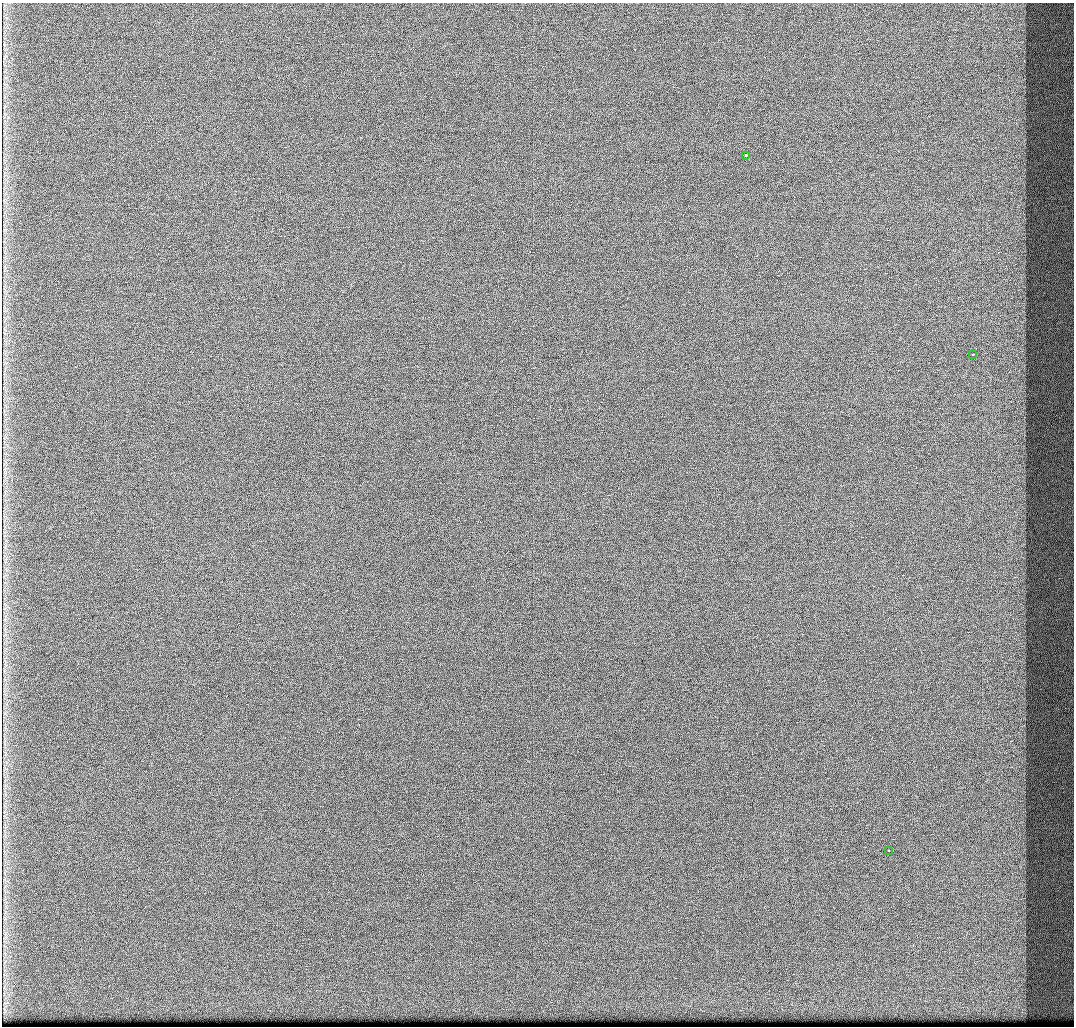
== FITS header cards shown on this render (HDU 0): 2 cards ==
NAXIS1  =                 1072 / Axis length
NAXIS2  =                 1024 / Axis length

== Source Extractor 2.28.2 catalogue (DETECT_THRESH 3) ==
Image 1072 x 1024 px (HDU 0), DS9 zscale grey, 1 PNG px = 1 image px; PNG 1076 x 1028 px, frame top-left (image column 1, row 1024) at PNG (2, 3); each listed source drawn as its Kron ellipse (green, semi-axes under 4 px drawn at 4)
Background 429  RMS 4.9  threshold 14.8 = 3 sigma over >= 5 px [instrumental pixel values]
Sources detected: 3; all 3 listed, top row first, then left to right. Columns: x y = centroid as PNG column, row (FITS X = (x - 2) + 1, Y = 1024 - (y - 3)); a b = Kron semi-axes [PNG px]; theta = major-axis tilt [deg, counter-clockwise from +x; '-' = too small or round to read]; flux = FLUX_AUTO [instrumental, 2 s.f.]
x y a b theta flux
746 155 3 3 - 3000
973 354 3 2 - 1300
888 851 3 2 - 1800